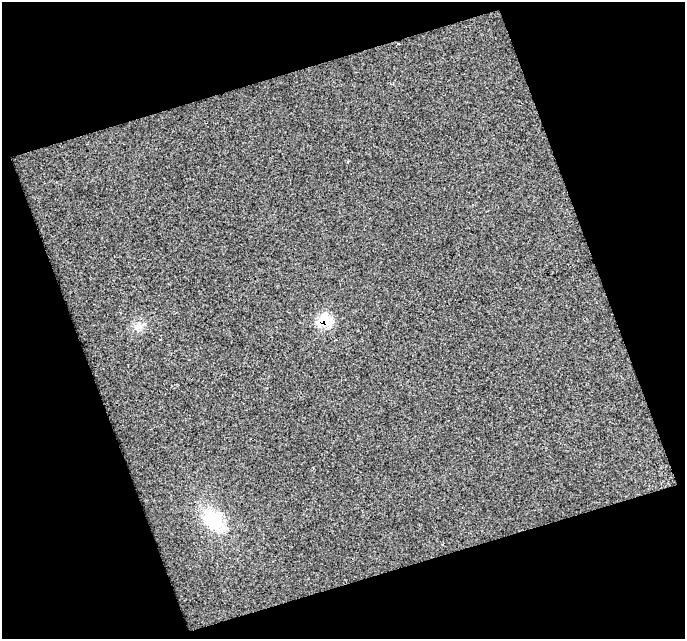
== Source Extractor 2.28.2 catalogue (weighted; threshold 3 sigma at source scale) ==
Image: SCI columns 3368-4050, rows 2607-3243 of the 5416 x 5244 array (HDU 1 of 3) = the unmasked area's bounding box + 8 px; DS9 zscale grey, full resolution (1 PNG px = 1 image px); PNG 687 x 641 px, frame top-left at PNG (2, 2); no overlay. Shown black and unused: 41% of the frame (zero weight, under 2 of 3 exposures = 2% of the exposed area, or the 3 px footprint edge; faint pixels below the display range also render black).
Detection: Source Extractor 2.28.2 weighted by HDU 2 'WHT'. Background 0.0209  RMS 0.01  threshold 0.0454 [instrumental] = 3 sigma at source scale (4.5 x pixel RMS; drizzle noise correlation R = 1.50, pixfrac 1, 0.0396/0.0396 arcsec/px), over >= 5 px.
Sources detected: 4; all 4 listed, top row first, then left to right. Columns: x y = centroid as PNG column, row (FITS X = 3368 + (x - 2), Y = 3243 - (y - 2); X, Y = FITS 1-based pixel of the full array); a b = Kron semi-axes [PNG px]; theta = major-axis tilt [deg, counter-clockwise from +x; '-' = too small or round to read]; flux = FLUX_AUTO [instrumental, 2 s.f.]
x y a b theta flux
398 44 3 2 - 0.86
324 320 10 8 -15 45
138 326 11 8 35 6.6
213 520 25 19 -51 41
Overlapping masked pixels (flux is a lower limit): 1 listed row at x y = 324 320